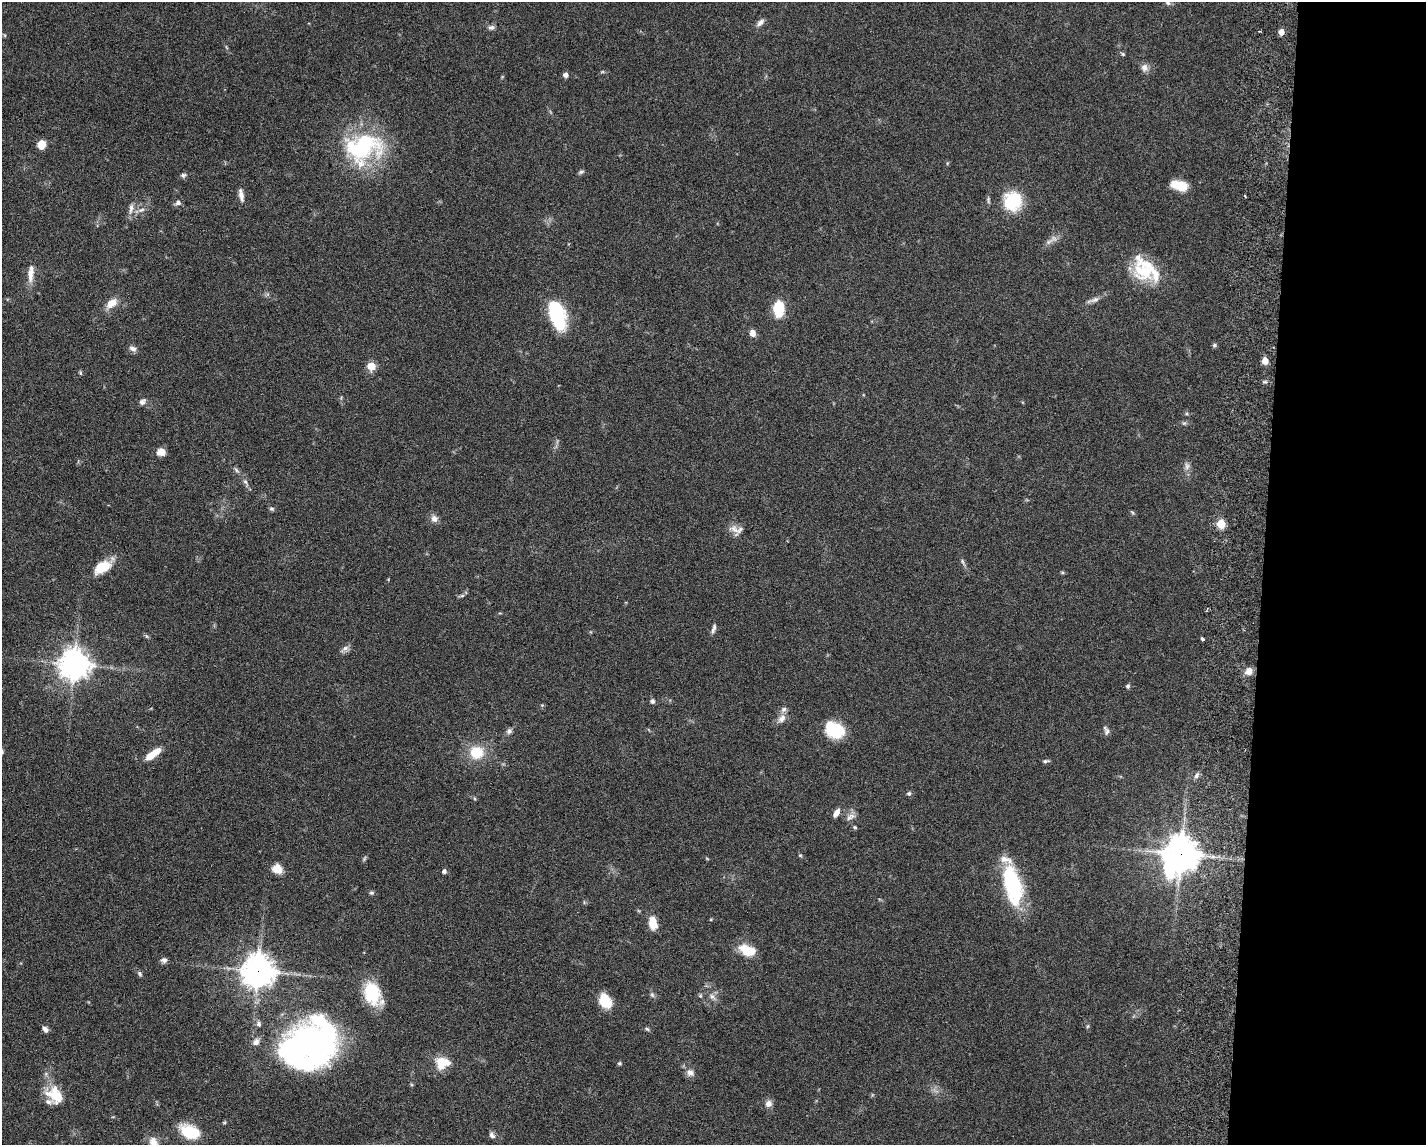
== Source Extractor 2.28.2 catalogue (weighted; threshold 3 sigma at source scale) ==
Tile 9 of 3 x 4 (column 3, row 3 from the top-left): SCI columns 3124-4547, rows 1154-2296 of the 4712 x 4595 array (HDU 1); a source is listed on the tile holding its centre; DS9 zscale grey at full resolution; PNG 1428 x 1147 px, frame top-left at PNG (2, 2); no overlay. Shown black and unused: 11% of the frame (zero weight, under 3 of 6 exposures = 3% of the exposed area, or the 3 px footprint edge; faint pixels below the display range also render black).
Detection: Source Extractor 2.28.2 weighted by HDU 2 'WHT'; one run over the whole footprint, this tile lists its part. Background 0.0588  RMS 0.0038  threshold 0.0154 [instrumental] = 3 sigma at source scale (4.09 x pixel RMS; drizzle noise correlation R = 1.36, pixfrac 0.8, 0.05/0.05 arcsec/px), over >= 5 px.
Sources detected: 108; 1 inside a brighter object's white glare — not listed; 6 inside a brighter listed object's ellipse — not listed separately; the other 101 listed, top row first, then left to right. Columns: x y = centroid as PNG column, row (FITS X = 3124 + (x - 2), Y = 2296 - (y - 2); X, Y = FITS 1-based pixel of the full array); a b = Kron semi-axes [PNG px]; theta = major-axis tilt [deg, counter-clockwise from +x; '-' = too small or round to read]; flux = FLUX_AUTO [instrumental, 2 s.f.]
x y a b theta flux
1168 3 7 5 -17 0.8
760 22 11 6 44 1.6
491 27 9 6 2 1.1
1281 32 5 4 - 3
4 35 6 4 -70 0.4
1123 54 6 4 -37 0.49
1144 68 11 9 -77 1.9
602 72 6 4 18 0.4
566 75 4 4 - 1.8
41 144 8 7 - 4.2
363 147 49 36 13 41
581 172 8 5 22 0.67
183 175 7 6 - 0.83
1179 185 17 9 -14 8
241 196 15 6 -77 2.1
1245 196 4 2 - 0.3
1013 201 16 15 - 20
178 203 8 6 13 1.2
131 208 16 6 82 2
141 210 10 5 15 1.3
1049 242 14 6 28 1.7
1144 272 36 24 -50 16
31 274 26 8 85 3.7
1093 300 21 5 17 1.7
111 303 14 8 40 4.4
778 309 13 9 88 14
557 315 30 13 -72 27
752 333 8 7 - 2.1
1214 345 6 5 - 0.65
133 349 9 7 -27 1.4
1265 361 6 5 - 3.4
371 366 5 5 - 12
80 373 7 4 -81 0.44
1265 382 6 4 -17 0.57
142 402 9 6 46 1.3
1184 423 7 4 17 0.58
161 452 9 8 - 2.6
1187 466 12 6 -84 1.5
236 470 9 4 -49 0.84
245 482 7 5 -32 0.78
272 509 6 5 - 0.64
1132 512 7 4 -54 0.47
434 519 9 8 - 1.9
1221 524 5 5 - 13
734 529 16 10 -33 2.6
963 562 10 5 -64 0.87
102 567 22 11 35 9.2
1062 573 6 4 -1 0.44
462 596 6 4 2 0.58
713 629 14 5 73 1.2
146 636 6 4 -46 0.54
1202 639 3 3 - 1.2
345 648 10 8 5 1.5
74 664 10 10 - 500
1249 671 9 7 37 3
1128 686 6 5 - 0.67
652 701 6 5 - 0.96
542 705 4 4 - 0.38
782 718 13 9 51 2.4
836 730 18 14 13 16
509 731 8 7 - 1.1
1107 732 10 7 -84 1.2
2 752 7 6 - 0.88
476 752 14 14 - 9.8
153 754 19 7 37 5.6
1046 761 9 4 6 0.64
1196 776 9 5 60 1
909 793 6 6 - 0.71
836 813 10 6 59 2.3
850 817 14 7 29 1.7
855 827 5 5 - 0.54
1181 854 14 11 61 700
800 855 5 5 - 0.43
364 859 8 3 71 0.52
277 869 13 11 -36 3.3
444 871 4 4 - 1.3
1013 885 48 19 -77 30
371 893 6 5 - 0.63
653 923 14 8 -81 5.6
747 950 18 10 -21 8.8
164 960 8 6 10 1.3
258 971 11 11 - 510
140 974 8 6 -59 0.76
372 993 23 15 -68 17
652 995 7 5 -68 0.83
700 996 6 5 - 0.58
712 997 12 8 -40 1.8
605 1001 15 11 -57 9
259 1023 8 6 -78 1.1
1088 1026 6 4 70 0.42
45 1029 8 5 -44 1.4
647 1029 6 4 -42 0.58
310 1044 61 47 31 130
443 1063 20 15 -2 6.6
619 1063 6 5 - 0.52
690 1073 11 9 -28 2
55 1095 24 17 -44 10
769 1104 9 8 - 1.9
190 1132 21 13 -24 13
492 1135 9 6 -58 1.2
153 1142 15 10 -62 3.4
Overlapping masked pixels (flux is a lower limit): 3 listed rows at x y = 1181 854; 258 971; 310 1044
Isophote crosses this tile's border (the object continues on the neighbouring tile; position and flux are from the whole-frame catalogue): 2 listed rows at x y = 2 752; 153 1142